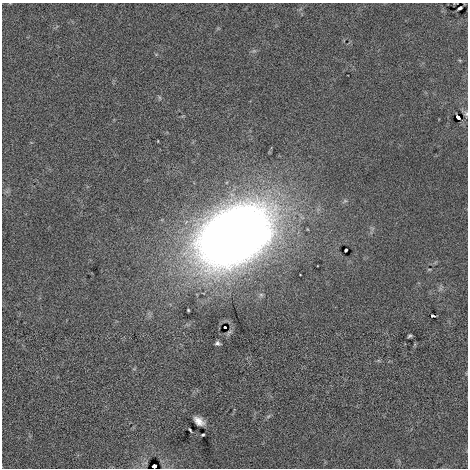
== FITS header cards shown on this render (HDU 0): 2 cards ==
NAXIS1  =                  466
NAXIS2  =                  466

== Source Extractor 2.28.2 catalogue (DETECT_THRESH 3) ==
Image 466 x 466 px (HDU 0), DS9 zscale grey, 1 PNG px = 1 image px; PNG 470 x 470 px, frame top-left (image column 1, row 466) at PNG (2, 3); no overlay
Background -7.80e-06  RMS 0.041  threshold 0.123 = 3 sigma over >= 5 px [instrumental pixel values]
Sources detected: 16; all 16 listed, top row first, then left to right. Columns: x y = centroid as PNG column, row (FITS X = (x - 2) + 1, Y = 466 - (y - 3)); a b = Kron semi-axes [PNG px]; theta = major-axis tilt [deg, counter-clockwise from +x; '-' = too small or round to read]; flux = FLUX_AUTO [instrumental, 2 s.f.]
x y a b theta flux
460 8 4 3 - 4.9
159 97 6 4 -71 3.5
466 114 7 5 -75 4.5
458 117 4 3 - 33
233 236 49 32 32 4800
346 250 3 3 - 4.6
429 269 5 3 - 2.3
188 310 3 2 - 2.5
433 316 4 3 - 6.3
225 327 3 2 - 3.9
409 336 4 3 - 4
217 343 4 4 - 5.4
199 421 10 6 -36 22
190 430 4 2 - 3
203 435 3 2 - 3.2
154 466 4 3 - 14
At the frame edge (FLAGS 8, measured only in part): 2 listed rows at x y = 466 114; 154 466